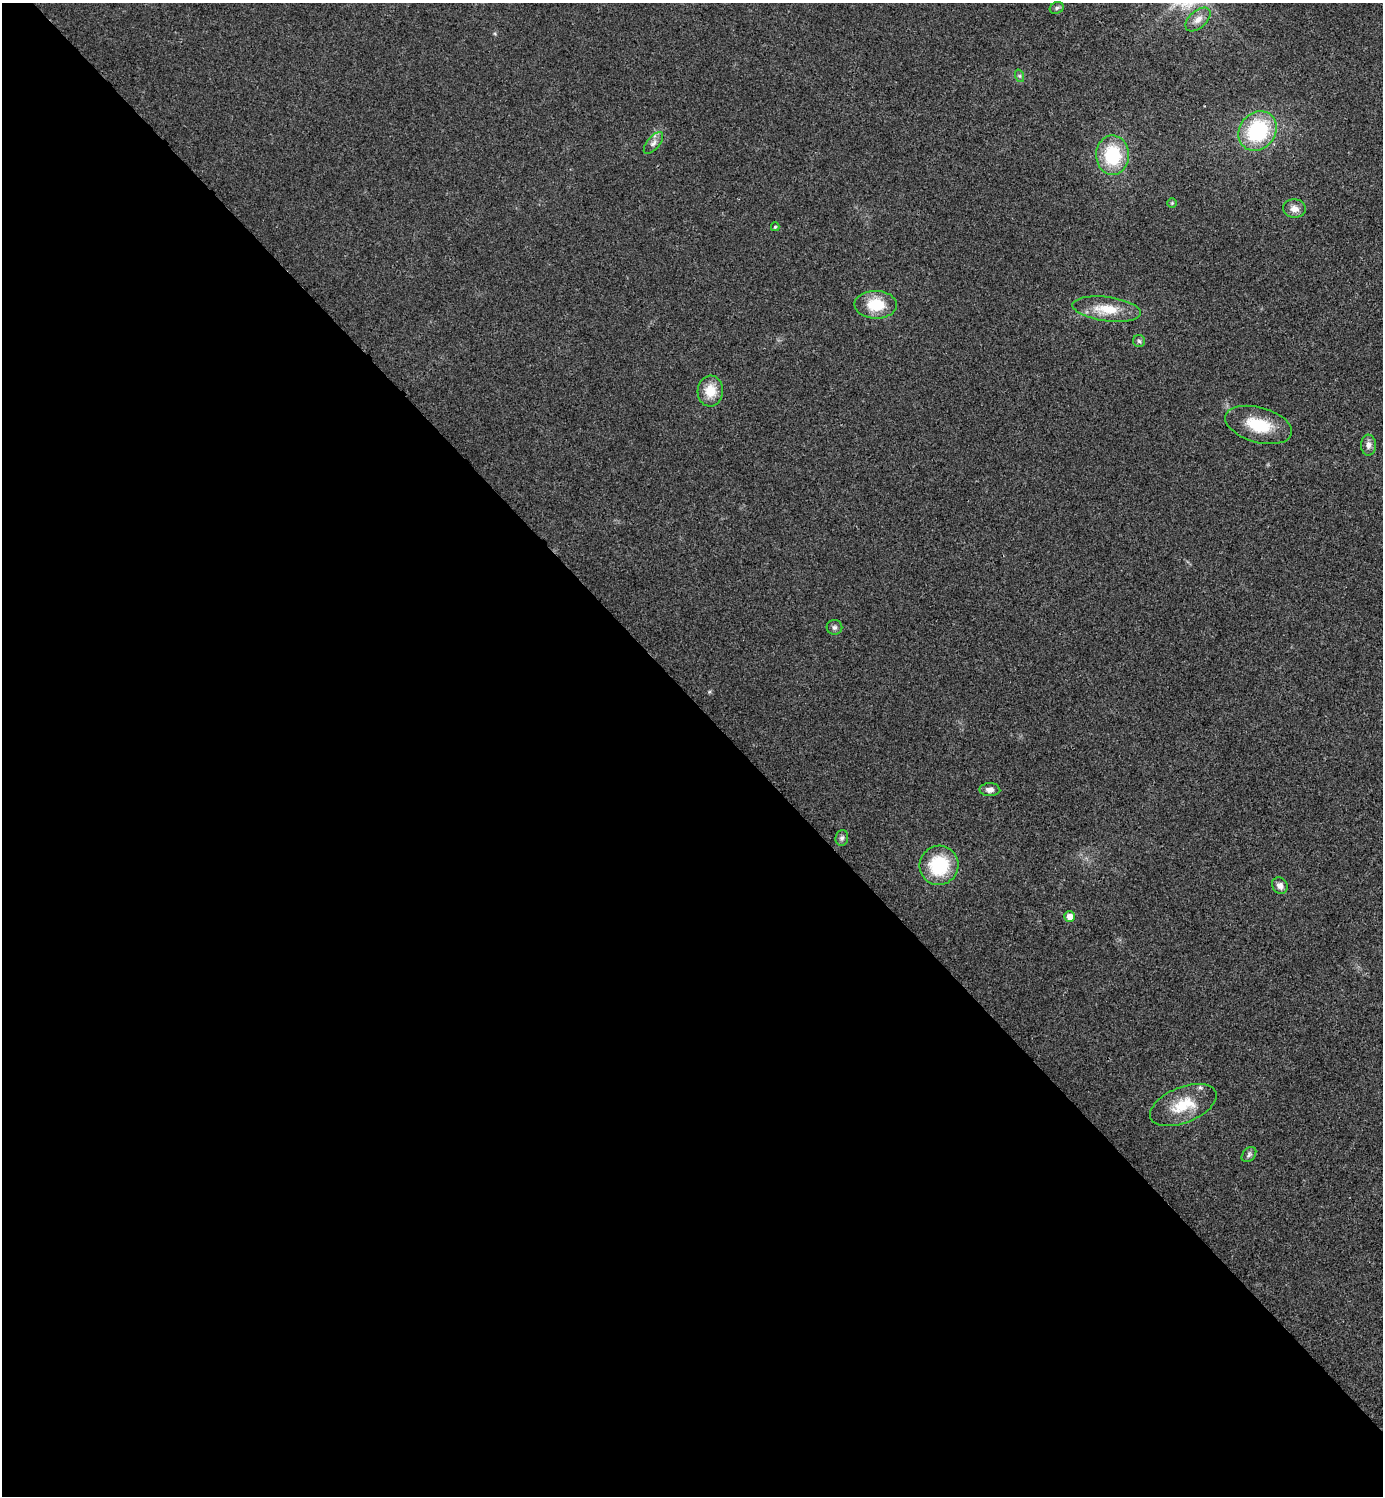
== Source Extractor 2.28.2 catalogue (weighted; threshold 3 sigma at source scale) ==
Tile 9 of 4 x 4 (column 1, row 3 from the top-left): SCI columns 160-1540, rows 1501-2994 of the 5984 x 5984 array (HDU 1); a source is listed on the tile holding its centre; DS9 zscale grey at full resolution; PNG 1385 x 1498 px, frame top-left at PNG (2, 3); each listed source drawn as its Kron ellipse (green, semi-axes under 4 px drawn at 4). Shown black and unused: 53% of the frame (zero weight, under 3 of 4 exposures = <1% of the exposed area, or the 3 px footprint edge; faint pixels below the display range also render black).
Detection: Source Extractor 2.28.2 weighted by HDU 2 'WHT'; one run over the whole footprint, this tile lists its part. Background 0.0199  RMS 0.0054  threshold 0.0245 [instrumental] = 3 sigma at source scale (4.5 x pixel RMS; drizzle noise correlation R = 1.50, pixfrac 1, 0.05/0.05 arcsec/px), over >= 5 px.
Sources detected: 24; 1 inside a brighter listed object's ellipse — not listed separately; the other 23 listed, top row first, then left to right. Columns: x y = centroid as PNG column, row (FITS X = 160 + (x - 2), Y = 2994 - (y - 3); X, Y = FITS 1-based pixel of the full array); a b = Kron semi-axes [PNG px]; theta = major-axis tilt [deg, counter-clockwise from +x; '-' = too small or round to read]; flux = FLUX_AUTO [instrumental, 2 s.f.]
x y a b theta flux
1057 8 7 5 23 1.2
1198 19 15 8 42 4.1
1020 76 6 4 -71 0.87
1257 131 21 18 50 46
653 143 13 6 51 2.6
1112 155 20 16 -88 30
1172 203 5 5 - 0.67
1294 209 11 9 -4 4.1
775 227 4 4 - 0.76
876 305 21 14 -1 17
1107 309 34 12 -7 14
1139 341 6 6 - 1.1
710 391 15 13 87 10
1259 425 34 17 -16 19
1369 445 10 7 87 2.8
834 627 8 7 - 1.6
990 790 10 6 -3 3
842 838 8 6 83 1.5
939 865 20 19 - 30
1280 885 9 7 -56 3
1070 916 5 5 - 4.3
1183 1105 35 18 22 18
1249 1154 9 6 48 1.5